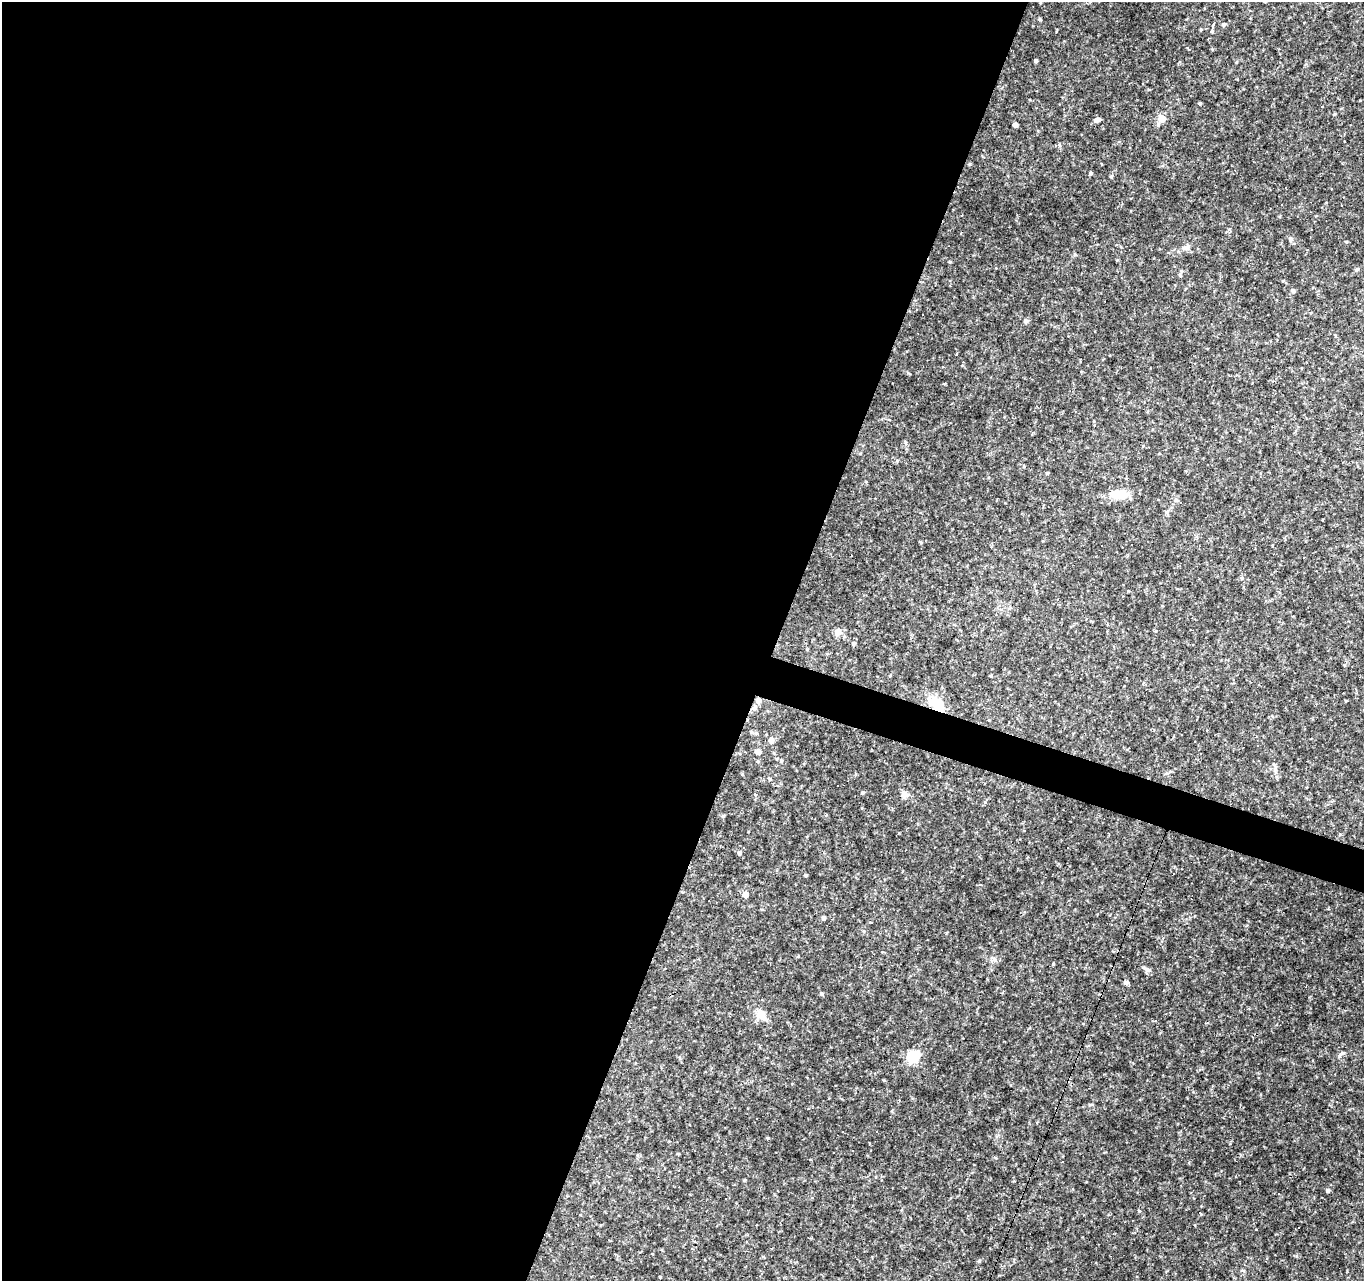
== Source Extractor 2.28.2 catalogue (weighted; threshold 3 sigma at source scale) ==
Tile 5 of 4 x 4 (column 1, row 2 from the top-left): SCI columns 4-1365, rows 2830-4108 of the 5451 x 5596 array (HDU 1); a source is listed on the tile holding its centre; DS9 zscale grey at full resolution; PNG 1366 x 1283 px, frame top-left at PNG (2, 2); no overlay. Shown black and unused: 58% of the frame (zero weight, under 2 of 3 exposures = <1% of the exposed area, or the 3 px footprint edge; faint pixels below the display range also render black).
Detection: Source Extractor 2.28.2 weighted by HDU 2 'WHT'; one run over the whole footprint, this tile lists its part. Background 0.141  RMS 0.0078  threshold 0.0351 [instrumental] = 3 sigma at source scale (4.5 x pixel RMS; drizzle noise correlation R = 1.50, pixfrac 1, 0.0396/0.0396 arcsec/px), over >= 5 px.
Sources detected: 65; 14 cosmic-ray / hot-pixel residue — not listed; the other 51 listed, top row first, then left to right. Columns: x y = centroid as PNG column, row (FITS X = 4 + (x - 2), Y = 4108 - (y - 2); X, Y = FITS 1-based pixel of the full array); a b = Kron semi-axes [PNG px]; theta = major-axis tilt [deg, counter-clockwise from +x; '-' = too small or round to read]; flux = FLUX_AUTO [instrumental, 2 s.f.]
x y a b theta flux
1223 24 5 5 - 1.5
1213 25 6 4 69 2.2
1036 61 3 3 - 1.4
1200 103 3 3 - 1
1162 118 6 6 - 9.8
1097 119 8 5 19 1.9
1015 125 4 4 - 2.9
1090 173 4 3 - 1.1
1111 177 4 4 - 1
1282 205 2 2 - 0.49
1290 239 6 5 - 1.7
1346 242 4 3 - 0.65
1186 247 12 5 13 2.6
1180 275 5 4 - 0.89
1293 291 5 4 - 1.4
1026 321 6 5 - 1.3
944 384 4 3 - 0.55
897 460 5 3 - 0.8
1047 473 4 4 - 0.85
1119 494 18 11 0 13
1181 503 3 3 - 3.5
1102 546 2 2 - 0.45
1304 558 3 2 - 1
1242 578 5 4 - 1.1
838 632 10 9 - 3.5
853 644 5 5 - 1.4
758 700 6 5 - 3.9
1346 701 3 3 - 0.68
937 704 15 10 -40 17
754 708 8 6 34 2.9
756 733 5 5 - 1.2
771 741 6 6 - 3.5
758 752 6 5 - 3.4
781 761 4 4 - 0.86
863 792 5 3 - 0.77
904 794 9 8 - 3.2
977 832 4 3 - 0.56
1068 847 2 2 - 0.56
739 853 5 4 - 1.5
806 875 3 3 - 1
745 894 5 5 - 4.6
823 918 5 4 - 1.5
992 960 7 4 18 1.5
1148 970 8 4 -30 1.9
1126 982 5 5 - 2.1
822 993 5 4 - 1
761 1015 13 10 -38 6.7
913 1056 8 8 - 24
853 1151 3 2 - 1.5
1062 1162 2 2 - 0.79
1327 1191 5 4 - 1.3
Overlapping masked pixels (flux is a lower limit): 3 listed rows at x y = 758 700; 937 704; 754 708
Unlisted compact peaks at least as high as the median listed source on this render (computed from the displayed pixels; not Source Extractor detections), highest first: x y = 979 1261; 1139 1211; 1342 1053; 1075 255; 908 373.